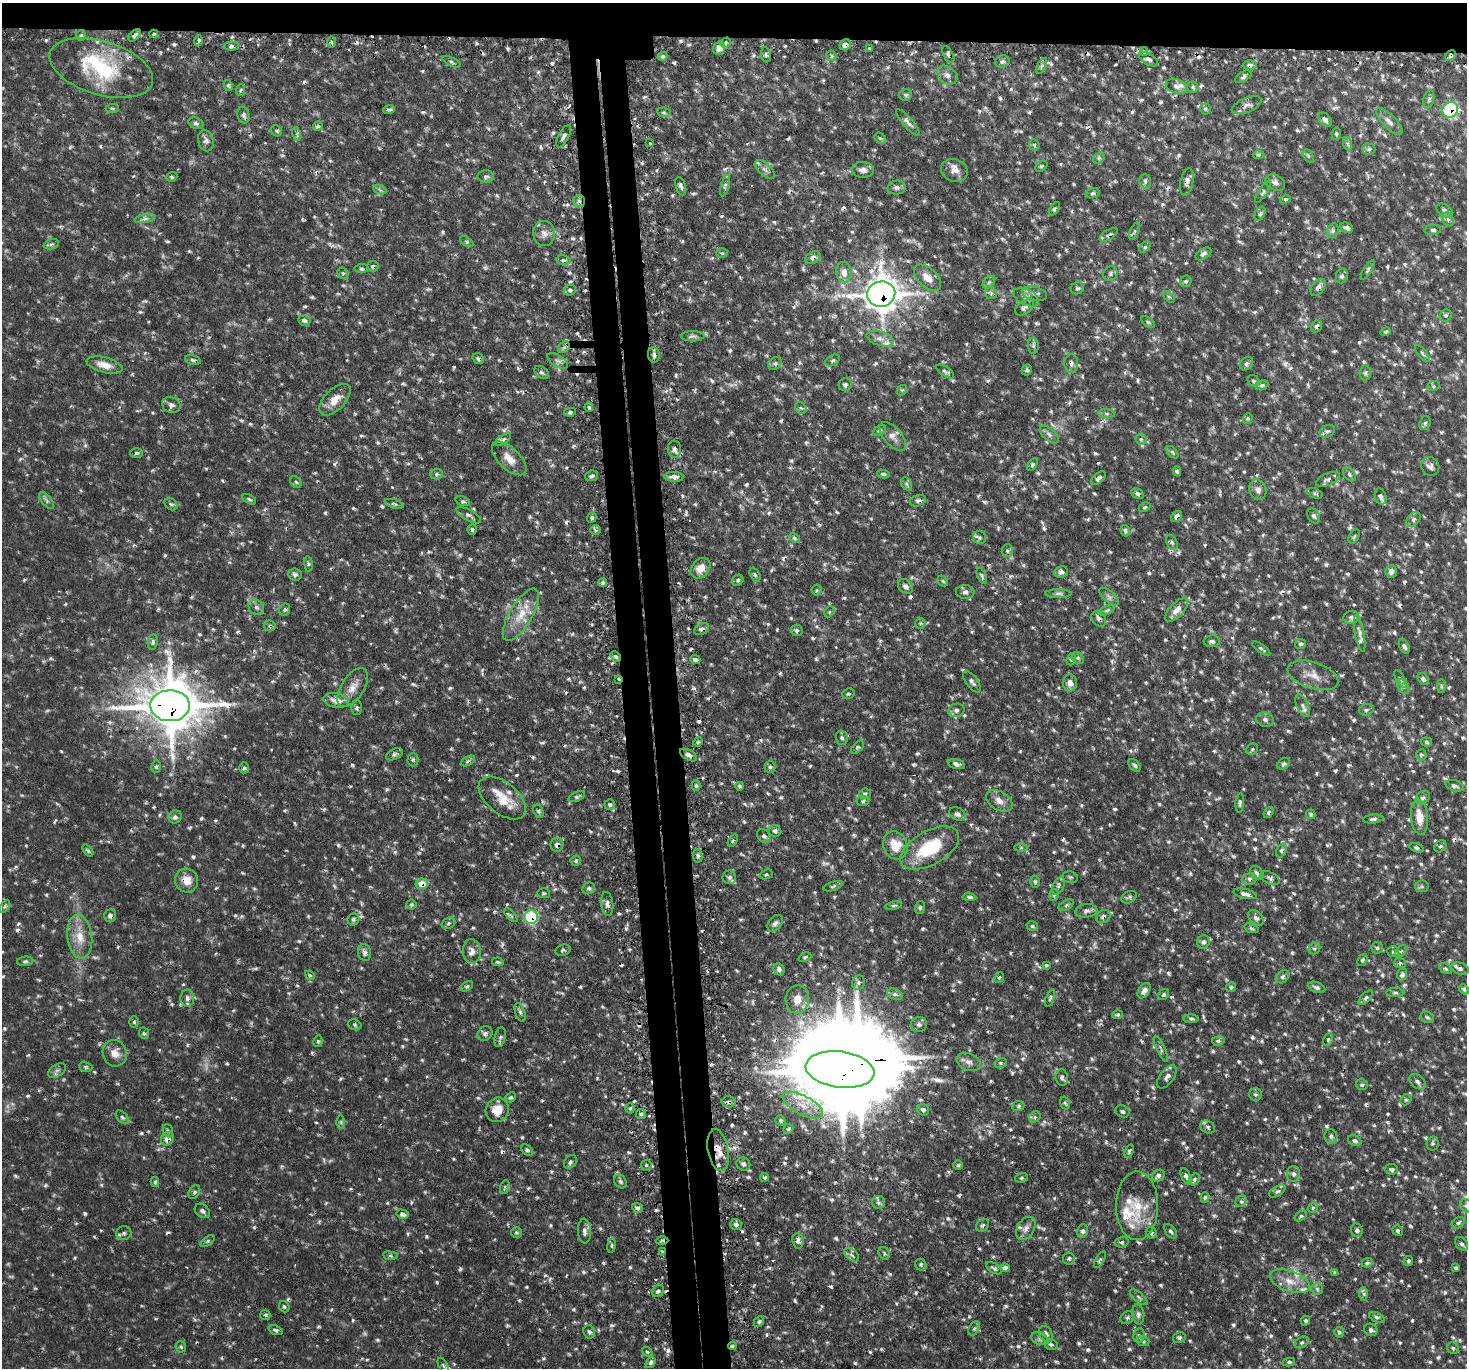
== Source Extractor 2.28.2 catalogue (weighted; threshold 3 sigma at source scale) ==
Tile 2 of 3 x 3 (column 2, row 1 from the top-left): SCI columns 1494-2958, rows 2877-4242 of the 4449 x 4416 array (HDU 1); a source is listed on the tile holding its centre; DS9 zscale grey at full resolution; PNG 1469 x 1370 px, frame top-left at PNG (2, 3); each listed source drawn as its Kron ellipse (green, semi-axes under 4 px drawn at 4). Shown black and unused: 6% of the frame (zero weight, under 2 of 3 exposures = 4% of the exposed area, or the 3 px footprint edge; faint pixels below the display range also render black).
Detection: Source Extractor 2.28.2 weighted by HDU 2 'WHT'; one run over the whole footprint, this tile lists its part. Background 0.106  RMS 0.0079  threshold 0.0357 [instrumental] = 3 sigma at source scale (4.5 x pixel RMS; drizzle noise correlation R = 1.50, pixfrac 1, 0.05/0.05 arcsec/px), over >= 5 px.
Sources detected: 1063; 10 too faint to see at this stretch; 2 inside a brighter object's white glare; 41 cosmic-ray / hot-pixel residue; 1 long thin detection or spike segment (spike, bleed or trail) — neither listed nor drawn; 21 inside a brighter listed object's ellipse — not listed separately; of the other 988, all 500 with FLUX_AUTO >= 1.29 (the completeness limit of this list) listed and drawn (488 fainter detections not listed), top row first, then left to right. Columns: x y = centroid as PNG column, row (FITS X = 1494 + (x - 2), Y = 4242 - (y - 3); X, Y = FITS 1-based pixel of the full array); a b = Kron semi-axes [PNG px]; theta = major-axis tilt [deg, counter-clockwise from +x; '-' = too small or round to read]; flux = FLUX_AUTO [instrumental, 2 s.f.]
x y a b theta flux
154 34 4 4 - 1.4
81 35 5 4 - 1.4
135 35 7 4 44 2
198 40 5 3 - 4.8
332 42 6 4 -89 1.4
725 43 5 4 - 1.9
845 45 6 5 - 4.2
231 46 7 4 3 2.2
719 48 7 6 - 5.1
870 48 3 3 - 1.4
1144 52 4 4 - 2.2
766 55 7 5 -80 1.9
948 55 9 4 -62 2.1
1451 55 6 5 - 1.7
663 56 5 4 - 1.7
831 56 5 5 - 1.5
1149 59 10 5 -31 2.6
1002 61 7 6 - 2.6
452 62 10 4 -25 1.5
1250 65 7 5 0 2.1
1042 66 8 4 62 1.8
101 68 53 27 -17 67
947 75 11 8 -38 3.8
1243 77 9 5 32 2
228 85 6 4 -64 1.5
1176 86 11 7 -18 3.2
1193 87 5 5 - 1.4
240 90 6 3 69 1.4
905 95 6 5 - 1.6
1429 99 9 5 75 1.9
1247 105 16 7 22 4.5
112 108 6 4 5 1.3
389 109 6 4 22 1.7
1205 109 5 5 - 1.3
1450 110 8 7 - 60
664 112 7 5 -8 1.3
244 115 8 6 -70 2.5
1325 120 8 5 -48 2.8
1389 121 17 6 -46 4.9
908 122 17 5 -49 3.5
196 123 8 5 -20 2
318 126 5 4 - 1.3
276 131 6 5 - 1.4
297 134 7 4 -73 1.4
1336 134 6 4 82 1.5
564 136 12 5 62 2.8
880 138 6 5 - 1.4
206 141 10 8 -76 3.8
650 143 3 3 - 2.3
1348 144 7 4 -71 1.8
1034 145 6 5 - 1.4
1369 149 6 5 - 1.9
1258 155 6 4 -4 1.3
1308 156 7 5 -62 1.7
1099 158 6 5 - 1.6
1041 166 7 4 38 1.4
765 169 12 6 -41 3.4
863 170 11 8 -2 4.6
954 170 13 11 -23 6.9
486 176 8 6 0 2.1
172 177 6 4 21 1.3
1145 181 7 6 - 2
1187 182 14 6 79 4
1275 183 10 7 -30 3.9
681 186 9 5 -73 2.2
725 186 11 4 75 1.8
897 188 9 7 5 2.9
380 190 7 4 -20 1.5
1263 192 12 4 58 2.1
1093 193 7 5 14 1.6
1285 199 5 4 - 1.3
579 201 6 6 - 2.4
1054 209 7 4 55 1.5
1445 211 9 6 -32 2.8
1260 214 7 5 63 1.7
145 219 10 4 11 2.4
1448 219 7 5 -67 2.5
1347 228 6 5 - 2.6
1433 230 8 5 5 2.1
1134 231 9 3 68 1.3
1333 231 7 5 70 2.1
544 234 12 11 - 5.3
1109 235 10 5 31 2.5
467 242 7 4 -32 1.5
51 244 8 4 18 1.7
1145 247 6 4 44 1.3
722 253 5 4 - 1.4
1203 254 9 5 34 2.6
813 258 8 5 28 3.7
563 260 7 5 -13 1.8
373 266 6 5 - 2.3
361 269 7 4 5 1.4
1368 270 11 4 58 1.7
844 272 10 7 -84 6.8
343 273 6 5 - 1.5
1110 274 7 6 - 2.1
1342 276 7 6 - 2.5
927 278 16 9 -43 8.2
1186 281 6 5 - 1.8
989 282 7 4 45 1.8
1318 287 9 6 55 4.2
1077 288 7 6 - 1.9
570 290 6 5 - 2.1
991 293 6 5 - 1.7
881 294 14 12 13 1200
1035 294 13 7 -13 3.5
1026 297 13 8 -27 4.9
1169 297 7 4 -44 1.3
1024 307 10 6 37 2.7
1446 315 6 5 - 1.7
304 321 6 5 - 2.5
1148 322 8 4 -35 1.3
1317 326 6 5 - 1.9
1385 332 5 4 - 1.4
693 336 11 5 0 2.1
880 338 14 7 -18 5.4
1033 346 8 5 -83 1.7
564 347 6 5 - 2
1422 353 10 3 -50 1.4
654 355 8 6 -82 3.1
478 359 6 5 - 1.6
193 360 8 4 -16 1.8
833 360 7 5 30 1.7
558 361 11 5 -32 2.5
775 363 7 6 - 1.8
1071 364 9 7 -88 2.9
1246 364 7 6 - 2.2
105 365 18 7 -14 8.8
1027 370 6 5 - 1.3
945 371 10 4 -34 1.9
541 372 8 5 -37 2
1365 373 7 5 86 1.8
1253 381 7 5 -37 1.4
845 385 7 6 - 2.3
1262 385 6 4 24 2.1
1433 386 6 5 - 1.3
902 390 6 4 41 1.3
335 400 20 10 46 11
171 405 9 7 -24 3.5
589 407 5 4 - 1.4
801 408 6 5 - 1.5
570 412 6 4 11 1.4
1106 414 8 4 -1 1.7
1248 418 5 5 - 1.3
1425 423 7 5 71 1.7
879 430 7 4 30 2.1
1327 431 8 6 27 2.2
1049 435 11 6 -42 3.1
893 436 17 9 -49 6.3
1141 439 5 5 - 1.3
503 440 9 4 34 1.8
674 449 8 6 -85 2.8
1172 452 7 4 -49 1.4
137 453 6 5 - 1.5
509 459 21 10 -44 9.7
1032 465 7 4 57 1.5
1430 466 10 9 - 3.3
1177 471 5 4 - 1.3
437 474 6 5 - 1.6
883 474 6 4 -9 1.5
1349 474 8 5 -51 1.7
592 476 6 5 - 2.4
674 477 9 5 -4 4
1099 478 8 5 41 2.5
1328 479 13 6 22 3.1
296 482 6 5 - 1.5
906 484 7 5 -61 1.7
1258 490 10 8 -73 4
1315 493 8 5 -21 1.6
1138 494 7 4 -28 1.9
1381 496 8 5 -73 2.6
249 499 7 4 -29 1.5
47 500 10 5 -52 2.2
463 501 7 4 -18 1.6
918 501 8 5 20 2.7
171 504 7 5 -42 1.7
394 504 9 4 -17 1.5
1145 507 6 4 26 1.3
469 515 13 5 -29 2.7
1177 516 6 5 - 3.6
1314 516 8 5 -64 2.4
592 517 5 4 - 1.8
1413 519 8 6 50 2.5
472 529 5 4 - 1.7
595 530 5 5 - 1.4
1125 531 6 4 -73 1.7
1354 536 7 5 61 1.4
795 538 6 4 -28 1.5
979 538 6 6 - 1.9
1172 542 8 5 -63 1.8
1007 551 6 5 - 2.1
308 564 8 4 -82 1.3
701 568 11 8 48 8.2
1391 571 6 5 - 3.3
1061 572 7 5 9 3
295 575 7 6 - 2.1
755 575 7 4 -62 1.3
982 576 9 4 -68 1.7
738 580 6 5 - 1.6
943 581 6 4 -45 1.3
603 582 4 4 - 1.6
905 586 8 6 -40 3.4
817 590 5 5 - 1.3
965 592 9 7 -6 2.9
1058 593 13 4 0 2.3
1109 597 12 5 -41 3
256 607 8 7 - 2.8
285 609 6 5 - 1.5
1107 610 9 4 22 1.6
1177 610 15 7 46 7.1
829 612 6 4 47 1.4
521 615 30 11 59 18
1351 617 8 6 12 2.5
1099 619 8 6 -49 2.7
920 623 5 5 - 1.4
270 626 6 5 - 1.6
702 629 8 5 27 2.8
797 630 6 6 - 1.9
1360 633 19 4 -79 3.7
1212 641 8 6 3 2.4
153 642 8 5 81 2
1301 644 5 5 - 1.4
1404 646 7 5 -62 2.2
1261 648 11 4 -36 1.7
615 656 5 4 - 2.1
1078 658 6 5 - 1.4
1071 659 6 4 68 1.5
695 660 5 3 - 2.3
1313 675 26 13 -18 11
618 679 3 2 - 2.4
1401 679 10 4 -58 1.5
1423 679 6 5 - 2.6
972 682 13 5 -54 2.9
1070 683 8 7 - 4.8
1403 686 8 5 -62 2
1441 686 7 4 -88 1.3
353 687 22 11 57 9.3
848 694 6 5 - 1.5
336 700 13 7 -10 7.2
1302 705 12 6 -65 3
170 706 20 15 -1 3600
356 708 7 5 -89 1.8
956 710 8 6 14 2.7
1366 710 7 5 15 1.7
1265 719 9 7 -19 2.9
842 738 7 6 - 1.9
698 742 5 4 - 1.3
1426 742 6 4 -7 1.4
858 747 8 4 47 1.7
1252 749 6 5 - 1.3
394 754 9 5 26 2
688 755 9 5 -30 3.6
1421 755 5 5 - 1.8
413 760 6 5 - 1.4
468 761 8 4 26 1.9
956 764 9 4 -16 2.4
1284 764 7 5 38 2.6
1134 765 7 5 -50 1.7
156 767 6 5 - 1.5
770 767 6 5 - 1.7
244 768 5 4 - 1.5
696 786 5 4 - 1.6
740 786 4 4 - 1.6
1454 786 9 5 -18 2.4
865 794 6 5 - 1.5
577 797 9 4 24 1.7
502 798 28 15 -40 20
1423 798 8 6 42 2.5
863 801 6 5 - 1.4
999 801 14 9 -32 6.2
1240 803 10 4 85 1.9
610 804 5 5 - 1.7
538 811 7 4 -62 1.5
1268 812 6 4 52 1.5
957 814 9 6 -26 2.7
1311 814 5 4 - 1.3
175 817 7 6 - 2.6
1419 817 17 8 -84 12
1373 819 10 4 7 1.8
775 831 6 5 - 2.2
764 836 8 6 -50 2
733 840 7 4 59 1.3
557 845 7 6 - 3.2
895 845 14 12 -70 16
1440 846 7 5 42 1.7
1021 847 6 4 0 1.3
930 848 32 17 29 40
1416 848 7 4 -17 1.4
88 850 7 4 -52 1.4
1281 850 7 4 64 1.7
698 856 7 4 -81 1.9
576 861 5 5 - 1.3
1257 873 8 5 -51 2.3
766 874 7 4 21 1.5
729 877 7 6 - 2
1070 877 8 5 -15 1.6
1270 878 10 5 -28 2.3
1249 879 7 5 13 2.1
186 880 12 11 - 9.7
1035 882 6 5 - 1.4
422 884 6 5 - 11
833 886 10 4 18 1.5
1058 886 9 5 65 2.1
1422 886 7 6 - 1.4
589 888 6 5 - 1.7
544 893 6 5 - 1.3
1245 894 12 5 -13 3.5
1054 895 6 4 73 1.5
969 897 7 4 -5 1.5
1129 897 8 5 27 1.8
411 904 5 5 - 1.4
607 904 12 6 -83 3.1
1066 905 8 4 28 1.6
5 906 7 4 59 1.6
894 906 8 4 10 1.4
920 908 7 5 74 1.4
1086 911 11 6 7 3.2
511 915 8 3 -45 1.7
110 916 6 6 - 2.8
531 917 7 6 - 64
1103 917 7 6 - 2.9
1256 918 9 6 -44 2.6
353 919 6 5 - 1.8
448 923 7 5 22 1.6
775 923 9 6 51 2.9
1032 926 6 4 -16 1.5
1251 928 7 4 -19 1.3
80 937 22 12 -84 15
1203 942 7 6 - 2.4
1377 948 5 5 - 1.5
1314 949 6 5 - 1.3
563 950 8 5 20 1.6
472 951 12 9 -86 5.3
1401 951 7 4 44 1.7
1393 952 6 5 - 1.5
364 953 8 6 -79 3
805 957 7 4 23 1.5
1362 960 6 4 52 1.5
25 961 8 4 5 1.6
498 962 6 4 -10 1.3
1400 963 6 5 - 1.6
1046 965 4 3 - 1.3
779 969 6 5 - 2.8
1446 969 7 5 -30 1.4
1460 969 9 5 -20 2.2
1402 974 6 5 - 2.8
310 975 5 4 - 1.3
999 977 5 4 - 1.3
1283 977 8 5 42 2.1
858 982 7 6 - 2.1
467 986 7 4 31 1.4
1231 987 5 4 - 1.8
1317 987 9 5 -21 2.4
1464 989 5 4 - 1.5
1144 991 8 5 53 4.4
1395 993 9 3 -1 1.3
895 994 8 5 -21 1.9
1163 995 6 5 - 1.4
187 998 8 7 - 3.6
1050 998 9 4 69 1.4
1366 998 9 4 45 1.8
797 999 14 11 84 8.6
520 1012 9 5 -71 2
1117 1015 6 4 13 1.4
1427 1017 7 5 -30 1.7
1191 1019 8 4 -1 1.6
134 1022 6 4 -86 1.4
919 1024 8 7 - 2.6
355 1025 7 5 -19 1.5
144 1033 6 5 - 1.6
485 1033 8 7 - 2.5
500 1037 10 5 78 2.2
1328 1040 6 4 64 1.3
318 1041 5 4 - 1.4
1218 1041 6 4 6 1.9
1161 1049 14 4 -66 2.2
115 1053 13 12 - 8.1
969 1062 12 8 -23 4.5
1001 1063 6 5 - 1.4
86 1067 7 5 -17 1.4
57 1070 10 6 32 2.5
840 1070 34 18 -7 11000
1062 1077 8 6 -83 2.7
1167 1077 13 7 53 3.6
1418 1082 9 6 -42 2.5
1362 1085 6 5 - 1.6
1256 1094 6 6 - 1.7
510 1097 6 4 40 1.4
1406 1100 6 5 - 1.4
729 1102 7 5 4 2
1065 1103 6 4 -72 1.3
803 1105 22 9 -28 13
1018 1106 6 5 - 1.4
630 1108 5 4 - 1.5
497 1110 12 11 - 12
923 1110 6 5 - 2.2
1122 1111 7 6 - 1.7
641 1114 5 5 - 1.8
122 1117 8 5 -47 1.8
1035 1117 6 5 - 1.8
780 1120 5 5 - 1.4
341 1122 6 4 -90 1.4
1208 1127 8 6 -33 1.8
788 1129 5 4 - 1.4
168 1131 7 5 -70 1.5
1331 1136 7 6 - 2.3
167 1139 7 6 - 6.4
1355 1141 7 5 -26 1.8
1433 1143 7 6 - 1.5
527 1150 6 5 - 1.8
718 1150 21 10 -79 12
1129 1151 7 4 70 1.4
570 1162 7 5 52 2
743 1164 7 6 - 2.2
646 1165 6 5 - 1.6
958 1165 5 4 - 1.3
1392 1169 6 5 - 1.9
1294 1174 8 6 90 2.4
1158 1176 7 5 40 2.7
1186 1176 9 4 -63 2.3
765 1177 4 4 - 1.3
1021 1178 6 5 - 1.5
1194 1180 6 5 - 1.6
620 1181 7 5 -57 2.1
155 1182 5 4 - 1.4
505 1187 7 4 70 1.3
1277 1191 9 4 31 1.9
194 1192 7 5 59 1.7
1205 1197 5 4 - 1.4
1241 1201 6 5 - 1.7
879 1202 6 6 - 2.3
1137 1206 34 21 90 26
1466 1206 7 5 -66 2
637 1208 5 4 - 2.8
1313 1208 5 4 - 1.4
202 1211 8 6 -40 2.4
403 1214 6 4 -14 3
1301 1216 7 4 36 1.4
1458 1223 7 5 37 1.7
736 1224 6 5 - 2.5
983 1225 7 5 48 1.7
1026 1228 12 8 59 4.7
1357 1230 7 5 -66 2.2
584 1231 12 6 -87 3.6
1083 1231 7 5 68 2.4
1171 1231 8 5 -54 2
1398 1231 6 5 - 1.5
516 1232 5 5 - 1.6
124 1233 7 7 - 2.3
1151 1233 6 5 - 2.3
662 1240 6 4 -1 1.5
208 1241 8 4 36 1.4
798 1241 8 5 -81 3.5
1122 1242 7 5 15 1.8
1462 1244 8 5 -51 2.2
611 1245 7 4 82 1.4
662 1251 3 3 - 1.5
884 1253 7 5 -58 1.4
852 1255 9 5 -38 2.2
390 1256 7 4 -7 1.3
1069 1258 6 6 - 1.9
1100 1260 9 4 62 1.4
1408 1261 5 4 - 1.5
1367 1263 6 4 25 1.4
921 1265 6 5 - 1.4
994 1268 9 5 -32 1.9
1005 1268 4 4 - 3.8
1456 1268 4 4 - 1.4
1335 1272 4 3 - 1.4
1290 1281 21 10 -19 11
1317 1289 6 5 - 1.6
658 1291 7 5 46 2.4
1364 1294 7 4 -89 1.7
1139 1297 11 4 -41 2.1
284 1307 6 5 - 1.3
1138 1314 10 6 -82 2.5
265 1315 5 5 - 1.4
1377 1317 8 4 -21 1.7
1127 1318 7 6 - 1.7
759 1321 6 4 44 1.7
1305 1321 5 4 - 1.5
974 1328 7 5 62 1.8
276 1330 7 4 -21 1.7
1371 1330 7 6 - 2.3
589 1332 7 5 -66 2.1
1339 1332 5 5 - 1.7
1046 1334 8 6 -59 2.5
1139 1335 7 5 78 2
1179 1337 6 5 - 1.9
1040 1338 8 6 -21 2.5
1143 1341 6 4 -19 1.4
1302 1342 7 5 29 1.8
1051 1345 7 5 -12 1.7
732 1346 4 3 - 1.4
181 1347 6 5 - 1.5
1453 1348 6 5 - 1.6
647 1352 6 4 -37 1.3
650 1362 6 4 55 2.1
1289 1362 6 4 13 1.4
443 1365 8 4 -63 1.5
Overlapping masked pixels (flux is a lower limit): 43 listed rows (the first 20) at x y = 845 45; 231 46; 948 55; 1451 55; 1250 65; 101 68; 1450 110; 1187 182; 579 201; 1109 235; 813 258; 373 266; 1318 287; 881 294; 1317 326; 564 347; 478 359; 1071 364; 674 449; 1138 494
Isophote crosses this tile's border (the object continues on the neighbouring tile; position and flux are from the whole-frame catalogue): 1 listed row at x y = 1466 1206